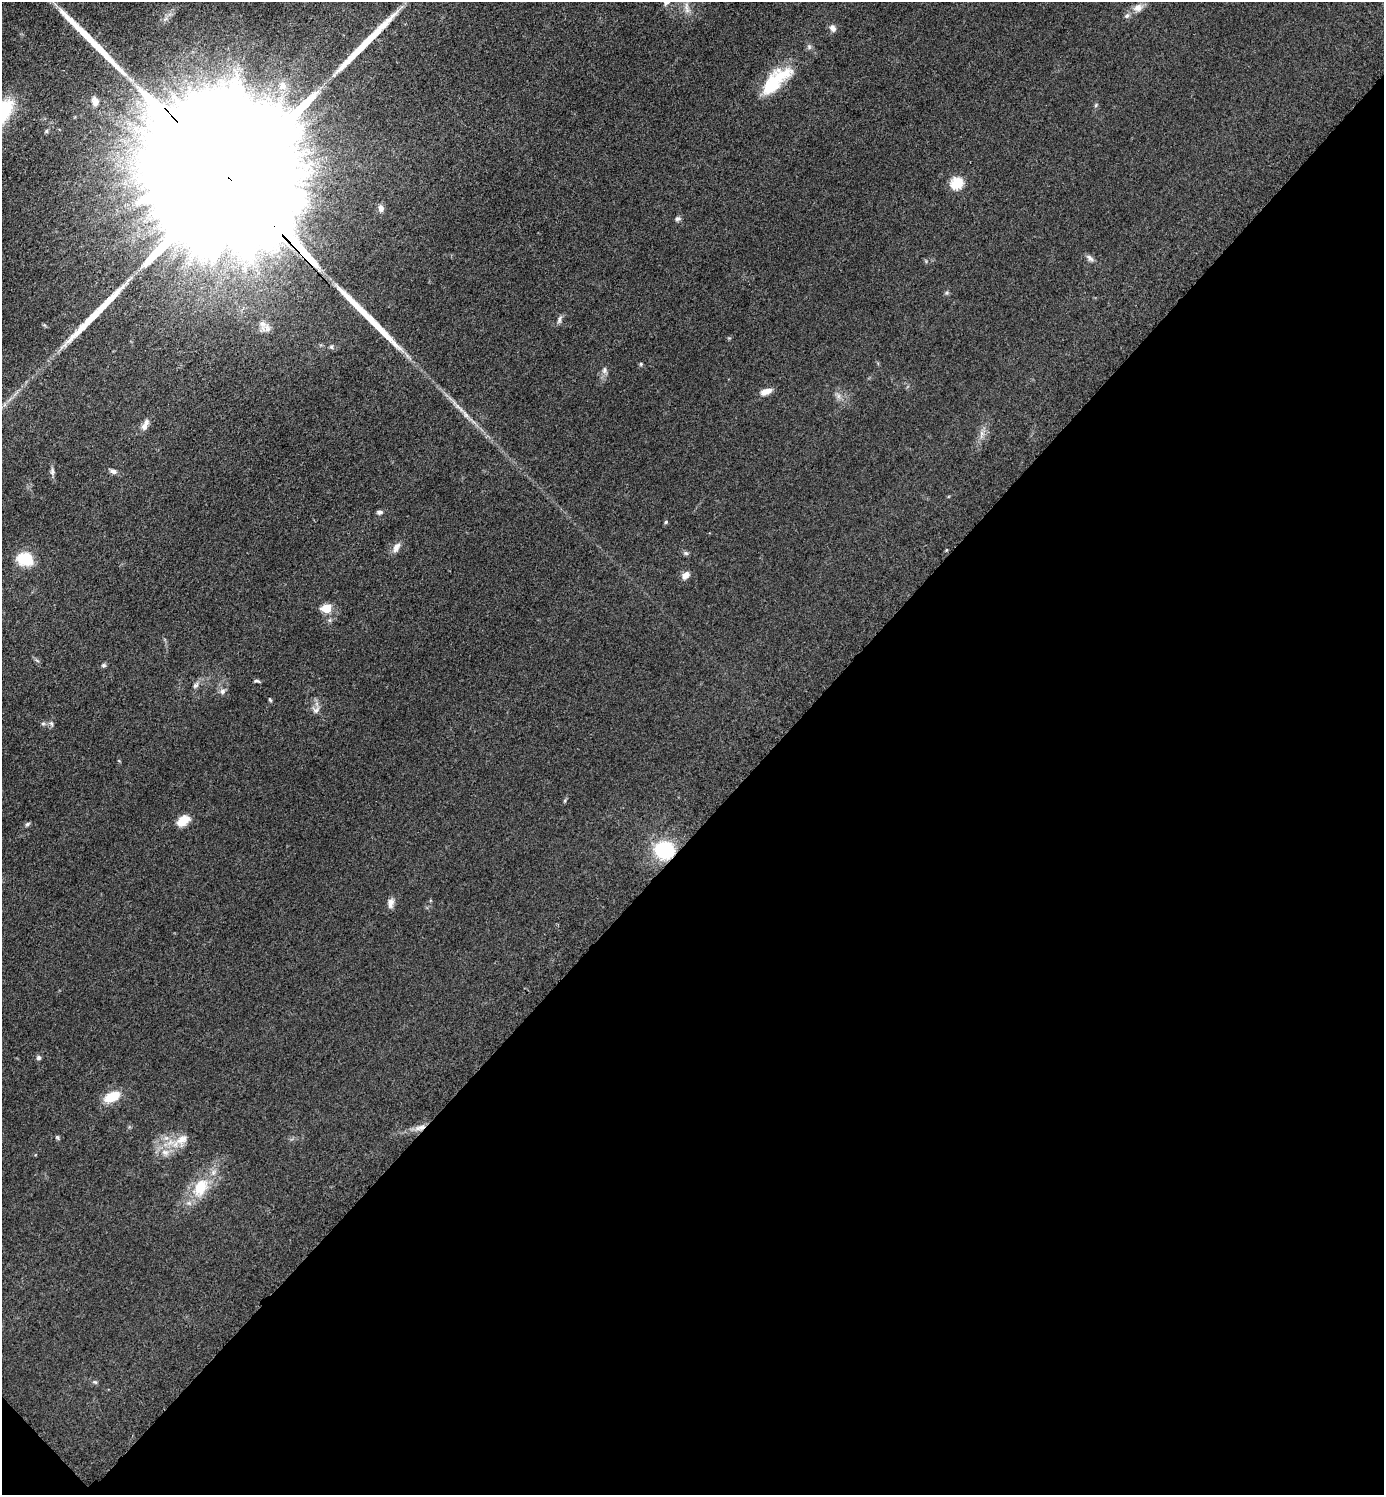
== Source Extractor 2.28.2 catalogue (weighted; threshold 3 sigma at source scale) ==
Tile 15 of 4 x 4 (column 3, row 4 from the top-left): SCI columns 2973-4354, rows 20-1512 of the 6049 x 6048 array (HDU 1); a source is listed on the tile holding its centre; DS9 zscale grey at full resolution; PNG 1386 x 1497 px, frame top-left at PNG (2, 2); no overlay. Shown black and unused: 45% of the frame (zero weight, under 3 of 5 exposures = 4% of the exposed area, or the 3 px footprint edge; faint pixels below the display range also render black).
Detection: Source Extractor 2.28.2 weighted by HDU 2 'WHT'; one run over the whole footprint, this tile lists its part. Background 0.05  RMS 0.0054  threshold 0.0244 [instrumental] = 3 sigma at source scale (4.5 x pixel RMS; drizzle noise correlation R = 1.50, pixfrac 1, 0.05/0.05 arcsec/px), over >= 5 px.
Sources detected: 57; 2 inside a brighter object's white glare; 4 long thin detections or spike segments (spike, bleed or trail) — not listed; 1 inside a brighter listed object's ellipse — not listed separately; the other 50 listed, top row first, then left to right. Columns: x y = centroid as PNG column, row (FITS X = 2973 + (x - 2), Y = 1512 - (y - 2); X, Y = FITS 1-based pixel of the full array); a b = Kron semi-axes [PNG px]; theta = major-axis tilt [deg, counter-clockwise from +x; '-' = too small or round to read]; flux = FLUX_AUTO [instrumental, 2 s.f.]
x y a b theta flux
687 8 20 5 -85 3.3
1138 8 12 9 19 3.8
1127 16 8 5 47 1.4
833 28 10 7 -48 2.1
777 79 48 18 38 24
282 86 12 11 - 5.8
95 101 10 8 -87 3.4
1096 105 6 3 71 0.69
46 131 6 4 89 0.73
232 181 98 28 -47 110000
957 183 6 6 - 41
381 208 9 7 -86 2.3
678 219 8 5 7 1.2
1090 258 12 5 -47 1.8
559 320 12 5 69 1.5
262 324 9 9 - 3.1
641 364 5 4 - 0.68
604 370 10 6 85 1.8
766 392 14 7 18 4
838 396 8 5 90 1.6
145 425 16 7 63 3.4
52 471 10 4 -89 1.5
113 471 8 6 -19 1.7
380 512 7 5 2 1.4
666 522 4 4 - 0.71
396 547 15 8 59 3.1
686 553 7 5 -21 1
25 559 16 12 -10 16
685 575 10 7 43 3
326 608 6 5 - 20
104 665 6 5 - 0.83
257 681 9 4 -16 0.87
196 685 9 6 49 1.6
222 691 8 7 - 1.8
270 700 6 3 -46 0.63
316 711 9 6 25 1.9
51 723 7 4 -58 0.96
565 800 5 4 - 0.64
183 821 14 8 39 8.6
27 824 6 5 - 0.91
665 850 17 14 -20 36
391 903 11 7 83 2.8
39 1058 5 5 - 1.2
112 1097 20 11 24 11
420 1127 15 6 19 3.6
57 1137 7 4 -58 0.7
182 1139 19 10 28 6.9
165 1152 10 8 -23 3.4
201 1187 23 15 65 16
95 1382 6 4 -41 0.76
Overlapping masked pixels (flux is a lower limit): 3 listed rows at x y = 232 181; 665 850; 420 1127